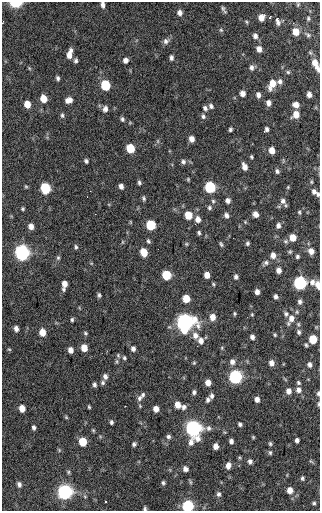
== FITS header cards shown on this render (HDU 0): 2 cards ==
NAXIS1  =                  318 / Axis length
NAXIS2  =                  509 / Axis length

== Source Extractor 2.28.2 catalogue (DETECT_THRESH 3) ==
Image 318 x 509 px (HDU 0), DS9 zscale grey, 1 PNG px = 1 image px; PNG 322 x 513 px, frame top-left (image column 1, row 509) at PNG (2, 2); no overlay
Background 41.9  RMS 4.3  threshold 13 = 3 sigma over >= 5 px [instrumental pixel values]
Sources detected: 191; all 191 listed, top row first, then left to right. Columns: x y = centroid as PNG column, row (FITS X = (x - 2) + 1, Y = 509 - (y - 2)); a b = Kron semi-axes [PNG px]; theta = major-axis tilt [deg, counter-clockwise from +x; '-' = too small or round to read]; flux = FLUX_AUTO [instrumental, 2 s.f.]
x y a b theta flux
16 3 7 4 1 12000
298 4 5 4 - 330
103 5 7 5 -83 1000
223 9 10 4 -60 700
180 13 7 6 - 1200
261 17 6 5 - 2200
270 17 4 3 - 250
308 18 5 4 - 410
277 21 9 4 -77 1300
246 22 5 4 - 340
221 30 6 4 -46 450
296 32 7 6 - 3300
308 35 9 5 -29 650
255 36 7 6 - 1000
166 41 9 7 36 1100
259 49 7 5 -74 1800
69 54 10 5 77 2300
171 58 7 5 -89 770
76 60 5 5 - 660
125 60 6 5 - 1100
315 64 15 6 -65 3100
252 67 7 6 - 980
29 68 6 3 -71 310
288 72 5 5 - 420
58 78 5 4 - 610
280 81 7 6 - 930
272 84 11 7 65 3600
105 85 7 6 - 15000
242 93 5 5 - 1500
309 94 5 4 - 1300
258 95 7 5 -81 1100
44 98 6 5 - 3600
68 100 8 6 16 1700
268 103 6 5 - 1200
27 104 6 5 - 3200
296 105 6 5 - 1700
211 106 7 5 -59 780
205 108 6 5 - 740
105 109 8 6 80 1100
296 114 7 6 - 3000
62 115 7 5 -89 570
203 116 7 6 - 770
122 119 6 4 -72 580
230 129 4 3 - 510
267 129 4 4 - 770
191 139 5 5 - 1700
158 141 6 4 90 400
130 148 6 6 - 7900
272 150 6 5 - 2300
251 157 4 3 - 370
86 161 4 4 - 590
183 162 7 6 - 790
244 167 7 4 -66 1600
277 171 6 5 - 690
188 179 5 4 - 300
311 182 5 4 - 350
139 183 6 4 -84 530
26 186 5 4 - 320
121 186 5 4 - 1100
210 187 7 6 - 21000
288 187 5 4 - 290
45 188 7 6 - 18000
314 191 7 5 -44 1100
318 194 5 5 - 540
144 198 6 4 -70 520
228 200 6 5 - 1100
213 201 6 5 - 540
283 201 9 7 -56 1100
286 205 6 3 72 350
209 208 6 6 - 610
23 209 4 4 - 370
299 212 6 4 -77 400
95 214 3 2 - 280
256 214 5 5 - 1500
188 215 6 5 - 5300
226 215 6 5 - 980
198 219 7 6 - 1700
245 222 5 4 - 310
151 225 6 6 - 13000
278 225 7 5 77 950
31 226 6 5 - 1500
199 233 4 4 - 490
293 237 7 6 - 3200
148 241 6 4 -63 520
247 243 5 4 - 530
186 244 5 5 - 380
221 244 7 4 -73 480
76 247 5 4 - 490
311 251 7 6 - 1700
144 252 7 5 -65 4600
290 252 5 4 - 400
22 253 7 7 - 69000
273 255 8 6 -84 1700
297 256 5 4 - 550
58 258 6 5 - 490
266 263 9 6 36 880
279 270 6 5 - 1600
166 275 6 6 - 9400
207 275 5 5 - 2200
236 277 5 4 - 730
312 282 9 8 - 1600
300 283 7 6 - 43000
64 284 9 4 83 2200
213 284 5 4 - 360
318 285 9 5 -75 1700
257 292 5 4 - 1200
99 295 5 4 - 520
276 296 5 5 - 790
186 298 6 5 - 4500
300 302 6 5 - 800
234 314 4 4 - 380
252 314 5 4 - 310
286 314 7 7 - 760
212 317 7 6 - 2300
291 318 10 8 78 2300
72 320 4 3 - 460
185 322 8 8 - 120000
298 324 5 5 - 420
16 329 5 4 - 1200
42 332 7 6 - 3100
299 332 7 5 -75 680
85 333 5 4 - 420
195 335 9 8 - 1900
275 335 5 4 - 350
252 337 5 5 - 1000
313 339 6 5 - 6900
201 341 8 6 -80 1600
306 345 6 4 -79 430
84 348 6 5 - 3200
222 348 5 3 - 330
9 349 6 3 -2 290
133 349 6 5 - 970
70 350 6 5 - 1700
124 358 5 4 - 440
232 362 8 7 - 1300
194 363 5 4 - 340
271 363 6 5 - 1400
309 365 6 5 - 900
105 376 6 5 - 1000
235 377 7 6 - 44000
208 382 6 5 - 2100
103 383 6 6 - 620
298 383 6 5 - 510
94 384 6 4 -79 640
299 390 7 7 - 1400
289 391 7 6 - 1600
194 392 6 5 - 690
318 393 6 4 89 560
143 395 7 5 61 620
212 396 6 4 84 770
139 398 8 6 83 990
257 399 5 5 - 1300
208 400 6 5 - 730
318 404 7 3 90 440
177 405 6 5 - 2500
125 406 2 2 - 190
89 407 4 3 - 350
183 407 7 6 - 860
22 408 6 5 - 2800
156 409 5 5 - 2000
66 417 5 4 - 320
111 422 4 3 - 560
240 424 4 4 - 640
34 427 5 4 - 710
193 428 9 8 - 92000
93 430 5 4 - 320
168 437 6 6 - 700
253 437 4 3 - 310
297 440 4 4 - 850
231 441 5 4 - 900
83 442 6 5 - 6800
134 444 5 4 - 670
270 444 5 4 - 470
216 446 5 5 - 1600
270 453 6 4 -89 490
250 461 5 5 - 910
311 461 8 3 -44 380
228 466 7 5 78 1600
185 469 6 5 - 1100
68 472 5 5 - 390
302 478 5 4 - 500
190 482 7 3 -81 420
163 483 5 4 - 510
19 484 6 5 - 890
290 490 7 6 - 2100
65 492 7 7 - 68000
219 494 7 6 - 750
105 502 3 3 - 450
314 503 5 4 - 480
188 506 6 6 - 27000
145 509 4 4 - 510
At the frame edge (FLAGS 8, measured only in part): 8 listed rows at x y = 16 3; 103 5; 315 64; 318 285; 318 393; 318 404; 188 506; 145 509